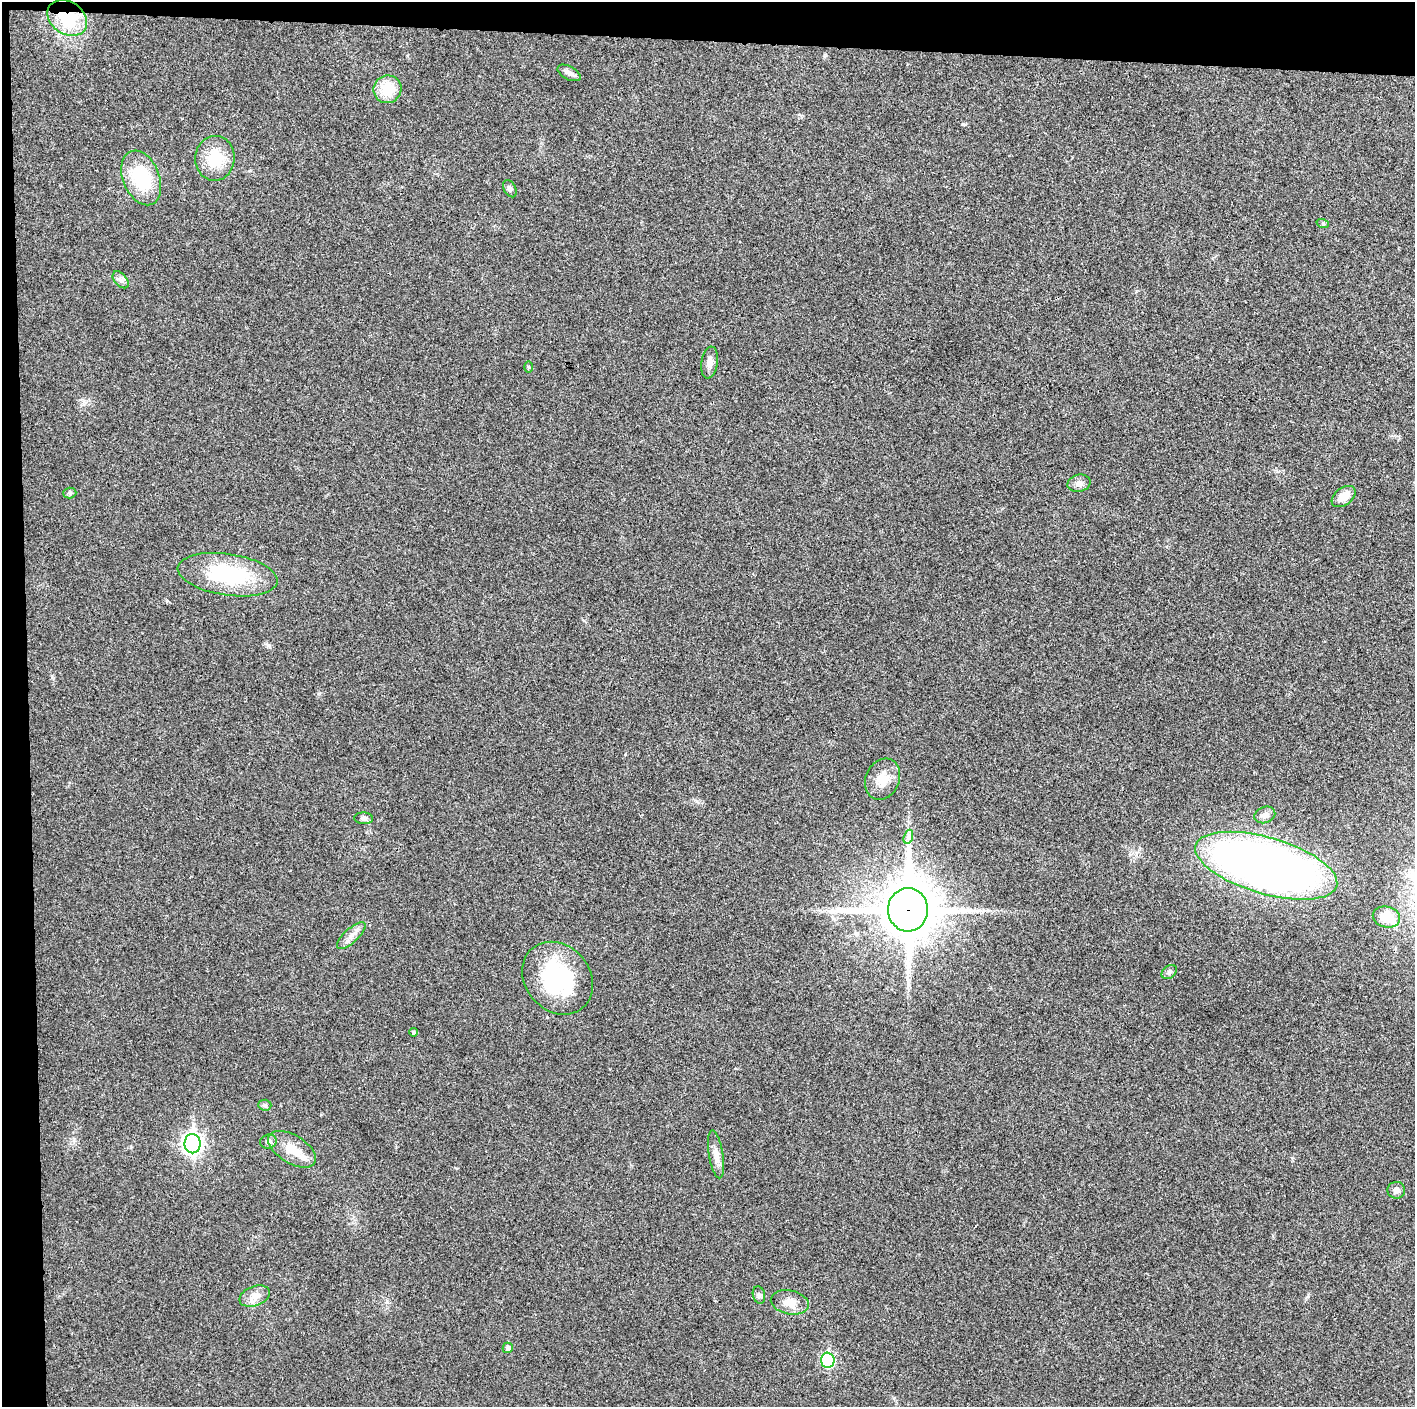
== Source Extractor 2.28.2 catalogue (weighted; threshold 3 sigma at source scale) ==
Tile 1 of 3 x 3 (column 1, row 1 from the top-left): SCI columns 1-1413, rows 2817-4221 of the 4241 x 4224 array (HDU 1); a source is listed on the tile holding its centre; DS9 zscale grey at full resolution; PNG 1417 x 1409 px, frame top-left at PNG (2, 2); each listed source drawn as its Kron ellipse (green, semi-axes under 4 px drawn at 4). Shown black and unused: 5% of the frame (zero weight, under 3 of 4 exposures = <1% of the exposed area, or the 3 px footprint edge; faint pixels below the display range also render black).
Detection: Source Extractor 2.28.2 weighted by HDU 2 'WHT'; one run over the whole footprint, this tile lists its part. Background 0.0194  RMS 0.0039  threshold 0.0175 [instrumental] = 3 sigma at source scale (4.5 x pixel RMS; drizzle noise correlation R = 1.50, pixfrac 1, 0.05/0.05 arcsec/px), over >= 5 px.
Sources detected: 36; all 36 listed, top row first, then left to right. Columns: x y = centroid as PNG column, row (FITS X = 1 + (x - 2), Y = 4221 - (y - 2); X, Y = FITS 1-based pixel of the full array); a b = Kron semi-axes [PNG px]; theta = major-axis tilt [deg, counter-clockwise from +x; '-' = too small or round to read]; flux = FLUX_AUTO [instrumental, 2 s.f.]
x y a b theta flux
67 18 21 16 -35 19
569 73 12 6 -28 1.7
387 89 14 13 - 10
215 158 22 19 85 14
141 178 28 18 -68 22
510 189 9 6 -62 0.93
1323 224 6 4 -18 0.54
121 280 10 6 -48 1.5
710 362 16 8 81 2.5
528 367 6 4 -89 0.43
1079 483 12 8 14 2
70 493 6 5 - 0.77
1344 497 13 8 37 5.4
228 575 50 20 -8 36
883 779 21 17 66 7.1
1265 815 10 8 19 2.2
364 818 9 6 -3 1.3
908 837 7 4 72 1.1
1266 866 73 28 -16 350
908 910 21 20 - 2100
1386 917 14 10 -13 8.4
351 936 18 7 43 2.8
1169 972 8 6 38 1.1
558 978 39 32 -49 42
413 1032 4 4 - 0.73
265 1105 6 5 - 0.72
268 1141 8 7 - 1.6
192 1144 10 8 -89 170
292 1149 26 14 -32 8.2
716 1154 24 7 -81 3.4
1396 1190 9 8 - 1.7
759 1295 9 6 -74 1
255 1296 16 9 21 3.5
790 1302 19 12 -12 5
508 1348 5 5 - 1.6
828 1360 8 6 -88 40
Overlapping masked pixels (flux is a lower limit): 2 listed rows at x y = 67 18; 908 910
Unlisted compact peaks at least as high as the median listed source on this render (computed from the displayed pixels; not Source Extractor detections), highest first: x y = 963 124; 319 693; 268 645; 52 677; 894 1398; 387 1302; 456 1168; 697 801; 625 754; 167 601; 824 56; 131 1147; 1308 1296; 1136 291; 407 56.